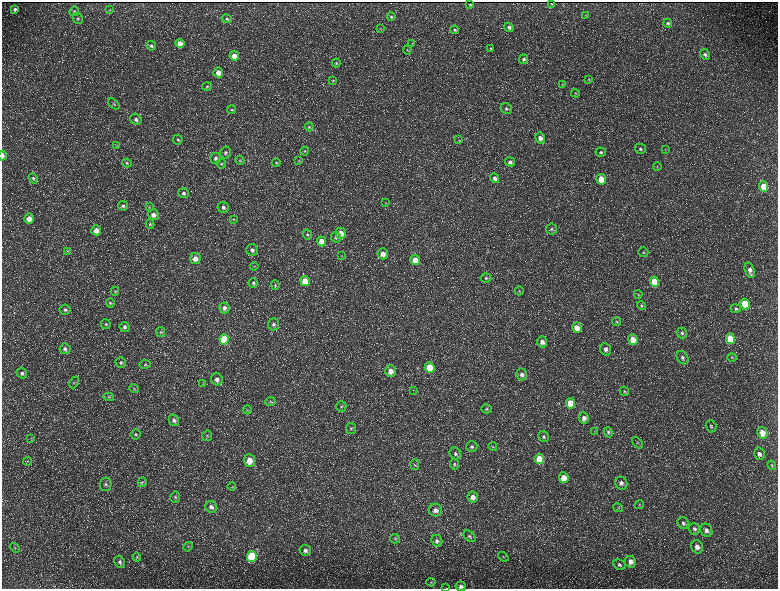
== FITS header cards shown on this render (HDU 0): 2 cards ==
NAXIS1  =                 1552 / length of data axis 1
NAXIS2  =                 1173 / length of data axis 2

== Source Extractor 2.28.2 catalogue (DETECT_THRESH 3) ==
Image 1552 x 1173 px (HDU 0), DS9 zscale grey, zoomed out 1/2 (1 PNG px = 2 x 2 image px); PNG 780 x 591 px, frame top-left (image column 1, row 1173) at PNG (2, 2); each listed source drawn as its Kron ellipse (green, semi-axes under 4 px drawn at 4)
Background 216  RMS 9.7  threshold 29.2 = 3 sigma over >= 5 px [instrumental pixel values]
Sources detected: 214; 36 cannot appear on this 1/2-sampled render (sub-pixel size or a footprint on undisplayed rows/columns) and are neither listed nor drawn; the other 178 listed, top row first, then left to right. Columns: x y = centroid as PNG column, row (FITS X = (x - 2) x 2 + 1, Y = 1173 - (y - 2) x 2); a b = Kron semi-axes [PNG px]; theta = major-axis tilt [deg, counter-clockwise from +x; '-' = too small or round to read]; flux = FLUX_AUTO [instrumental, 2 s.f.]
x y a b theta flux
551 3 2 1 - 1000
470 5 2 2 - 1500
15 9 4 3 - 4100
110 10 4 3 - 1200
74 11 5 5 - 3200
586 15 4 3 - 1400
391 17 4 4 - 3200
78 19 6 4 -59 3500
227 19 5 4 - 3300
668 23 4 4 - 3400
509 27 5 4 - 6300
381 28 3 2 - 1300
455 30 4 4 - 3200
412 43 4 3 - 1300
180 44 4 4 - 23000
151 46 5 4 - 4800
491 48 4 3 - 1900
407 50 4 3 - 1600
705 54 5 4 - 5100
234 56 5 4 - 22000
524 59 5 4 - 4900
336 63 4 4 - 2100
218 72 5 5 - 15000
589 79 3 3 - 1700
333 80 4 3 - 2000
562 84 3 3 - 1600
207 86 5 4 - 2700
575 93 4 3 - 1800
114 104 7 4 -43 3500
506 109 6 5 - 4700
232 110 4 4 - 2900
136 119 6 5 - 7500
309 127 4 4 - 2200
540 138 5 5 - 11000
178 139 5 5 - 3500
459 139 3 3 - 970
117 146 3 2 - 1000
640 149 6 5 - 5000
665 149 3 3 - 1500
305 151 4 3 - 2200
601 152 5 4 - 3900
225 153 6 5 - 5500
3 156 5 2 - 10000
216 158 5 5 - 6900
240 160 4 3 - 1900
299 161 4 3 - 1400
510 162 5 4 - 6000
127 163 4 4 - 2900
276 163 4 4 - 2500
221 164 5 5 - 3500
657 166 4 4 - 2100
33 178 5 4 - 3000
495 178 5 4 - 7900
601 179 5 4 - 33000
763 187 5 4 - 37000
183 193 5 5 - 5300
386 203 3 3 - 1300
123 206 5 4 - 4700
149 207 4 3 - 1600
223 207 6 5 - 7200
153 215 5 5 - 13000
29 219 5 5 - 21000
233 219 4 4 - 2000
150 224 5 4 - 2600
552 229 5 5 - 4100
96 230 5 5 - 18000
341 233 5 5 - 20000
307 234 5 4 - 3400
336 237 5 5 - 5100
322 241 5 4 - 31000
252 250 6 5 - 7500
67 251 4 2 - 1200
643 252 5 5 - 3100
383 254 5 5 - 16000
342 256 4 3 - 1400
195 259 5 5 - 16000
415 260 5 5 - 29000
254 266 4 3 - 1500
750 270 8 4 -71 9500
486 278 5 4 - 3500
305 281 5 4 - 40000
655 282 5 4 - 65000
253 283 4 4 - 3300
275 285 5 3 - 2200
115 291 4 4 - 2300
519 291 4 4 - 2300
638 294 4 3 - 2200
110 303 4 4 - 2500
745 304 5 4 - 88000
641 306 5 4 - 2500
224 308 6 5 - 7900
736 309 5 4 - 3600
65 310 5 5 - 4700
617 322 4 4 - 2300
106 324 5 4 - 3100
273 324 6 5 - 5900
125 327 5 5 - 5200
577 328 5 4 - 23000
161 332 5 4 - 3100
682 333 5 5 - 4000
224 339 5 4 - 90000
730 339 5 4 - 74000
633 340 5 4 - 31000
542 342 5 5 - 10000
65 349 5 5 - 6000
606 349 6 5 - 7700
732 357 5 3 - 2000
682 358 7 5 -58 6700
121 362 5 5 - 4000
145 364 6 4 8 2600
430 368 5 4 - 63000
390 371 6 5 - 16000
22 373 5 5 - 5100
522 374 6 5 - 7800
217 379 6 5 - 9600
74 382 6 2 67 1300
203 383 4 4 - 2100
134 388 5 3 - 2300
413 390 2 1 - 500
624 391 5 4 - 2600
109 397 5 2 - 1500
270 401 5 4 - 3100
570 403 5 4 - 52000
341 407 5 5 - 3800
487 409 5 4 - 3200
247 410 4 3 - 2000
584 418 6 5 - 9800
174 420 6 5 - 6600
711 426 6 5 - 4000
351 428 5 5 - 3900
595 431 3 2 - 1100
608 432 5 4 - 3500
762 433 6 5 - 22000
136 434 5 5 - 3000
207 436 5 5 - 3200
544 437 6 5 - 4000
31 438 4 2 - 1500
637 443 7 4 -48 3100
472 447 5 5 - 4600
493 447 4 3 - 1800
455 454 6 5 - 5000
759 454 6 5 - 8700
539 459 5 4 - 52000
249 460 6 6 - 25000
27 461 4 3 - 1900
454 464 5 4 - 3300
415 465 5 4 - 3100
772 465 5 3 - 2100
564 478 5 5 - 32000
142 482 5 4 - 2500
621 483 7 6 - 8300
106 484 7 6 - 5700
232 487 4 3 - 2100
175 497 5 5 - 3700
473 497 5 5 - 12000
639 505 5 3 - 2000
211 507 6 5 - 8300
618 508 5 3 - 2200
435 510 6 6 - 11000
683 523 6 5 - 5600
694 529 6 5 - 5700
706 530 7 5 -61 8800
469 536 7 5 -43 4500
395 539 5 4 - 2600
437 541 6 5 - 6000
188 547 5 3 - 2400
697 547 6 6 - 12000
15 548 5 2 - 1600
305 550 5 5 - 6500
252 556 5 5 - 160000
137 557 4 4 - 2100
503 557 6 3 -37 2000
120 562 6 5 - 5700
630 562 6 5 - 13000
619 565 6 5 - 4900
431 582 4 4 - 2600
461 586 5 4 - 7100
446 588 3 2 - 810
At the frame edge (FLAGS 8, measured only in part): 3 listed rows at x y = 3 156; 461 586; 446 588
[36 sub-pixel or undisplayed-footprint detections neither listed nor drawn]